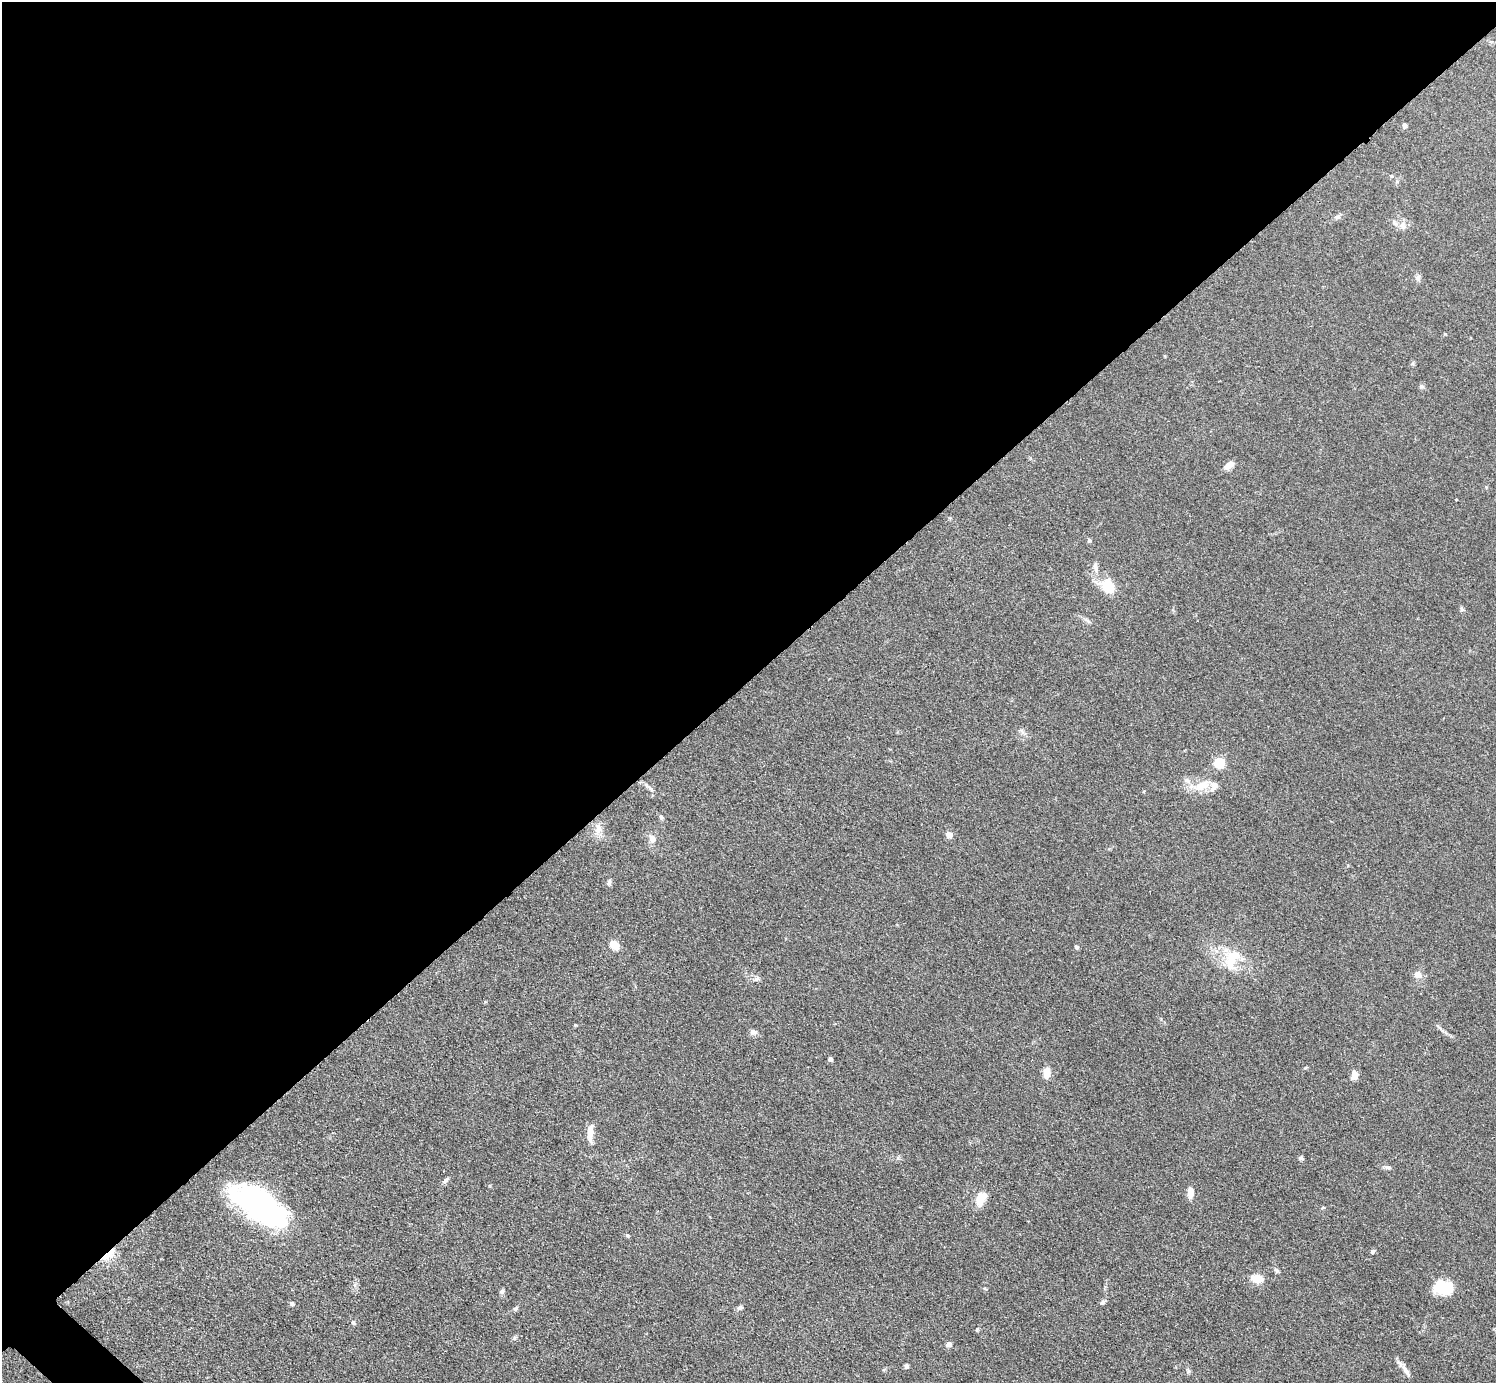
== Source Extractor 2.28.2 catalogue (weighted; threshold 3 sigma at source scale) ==
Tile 2 of 4 x 4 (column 2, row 1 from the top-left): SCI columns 1504-2997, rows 4307-5687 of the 5993 x 5993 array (HDU 1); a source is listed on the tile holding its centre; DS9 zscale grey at full resolution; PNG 1498 x 1385 px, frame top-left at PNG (2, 2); no overlay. Shown black and unused: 50% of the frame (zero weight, under 3 of 4 exposures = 1% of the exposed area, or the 3 px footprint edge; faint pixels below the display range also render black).
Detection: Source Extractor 2.28.2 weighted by HDU 2 'WHT'; one run over the whole footprint, this tile lists its part. Background 0.0995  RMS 0.0065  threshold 0.0292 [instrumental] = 3 sigma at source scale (4.5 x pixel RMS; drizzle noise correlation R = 1.50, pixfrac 1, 0.05/0.05 arcsec/px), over >= 5 px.
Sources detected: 57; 1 inside a brighter object's white glare — not listed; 1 inside a brighter listed object's ellipse — not listed separately; the other 55 listed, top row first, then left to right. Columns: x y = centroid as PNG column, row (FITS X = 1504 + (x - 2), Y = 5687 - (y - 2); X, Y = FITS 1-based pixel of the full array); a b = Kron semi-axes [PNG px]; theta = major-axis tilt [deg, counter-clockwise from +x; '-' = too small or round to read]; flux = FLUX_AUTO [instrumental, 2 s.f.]
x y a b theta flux
1404 126 6 4 89 2
1391 176 6 4 -24 0.98
1337 217 8 6 20 1.5
1403 225 12 7 -73 3.3
1418 277 8 7 - 1.8
1422 386 7 5 -2 1.2
1229 465 11 7 40 4.5
1456 499 3 2 - 0.39
1089 540 6 5 - 0.95
1095 566 14 5 -75 2.4
1108 585 14 10 -58 21
1462 609 7 5 -73 1.1
1088 621 10 4 -33 1.6
1219 762 5 5 - 42
1201 785 25 10 21 11
649 787 17 4 -41 2.3
661 817 7 5 -62 1.2
598 829 17 9 89 5.5
949 835 5 5 - 5.6
652 839 11 8 -64 4.1
609 882 9 5 75 1.5
614 945 11 7 -37 7.3
1076 947 5 5 - 1.4
1231 959 32 18 70 18
1418 975 11 9 -27 4.1
753 1032 9 7 -2 2.5
830 1059 4 4 - 2.8
1047 1073 11 7 86 6.6
1355 1075 8 6 80 5.8
590 1132 19 7 85 6.4
1301 1158 6 6 - 1.2
1389 1167 6 6 - 1.4
446 1180 10 5 40 1.8
1190 1192 13 7 88 4.8
981 1198 13 8 63 13
256 1203 56 29 -28 120
1323 1207 5 3 - 0.64
627 1235 6 4 -18 0.96
1372 1252 5 5 - 1.2
108 1255 19 7 35 8.4
1276 1270 7 5 -55 1.4
1257 1278 14 10 -9 8.2
1443 1287 21 14 -4 19
985 1289 5 3 - 0.63
502 1291 7 5 76 1.5
1102 1302 7 5 43 1.5
292 1303 6 5 - 1.3
740 1307 8 5 32 1.6
516 1308 7 5 37 1.2
353 1323 7 5 -51 1.2
977 1329 5 4 - 0.86
949 1344 7 6 - 2.5
907 1366 5 5 - 1.3
1188 1371 8 5 -72 1.2
1407 1372 19 6 -57 3.9
Overlapping masked pixels (flux is a lower limit): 1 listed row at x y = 108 1255
Unlisted compact peaks at least as high as the median listed source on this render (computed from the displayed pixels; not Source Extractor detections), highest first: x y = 898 1158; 575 1025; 514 1338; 1445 334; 1442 1030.